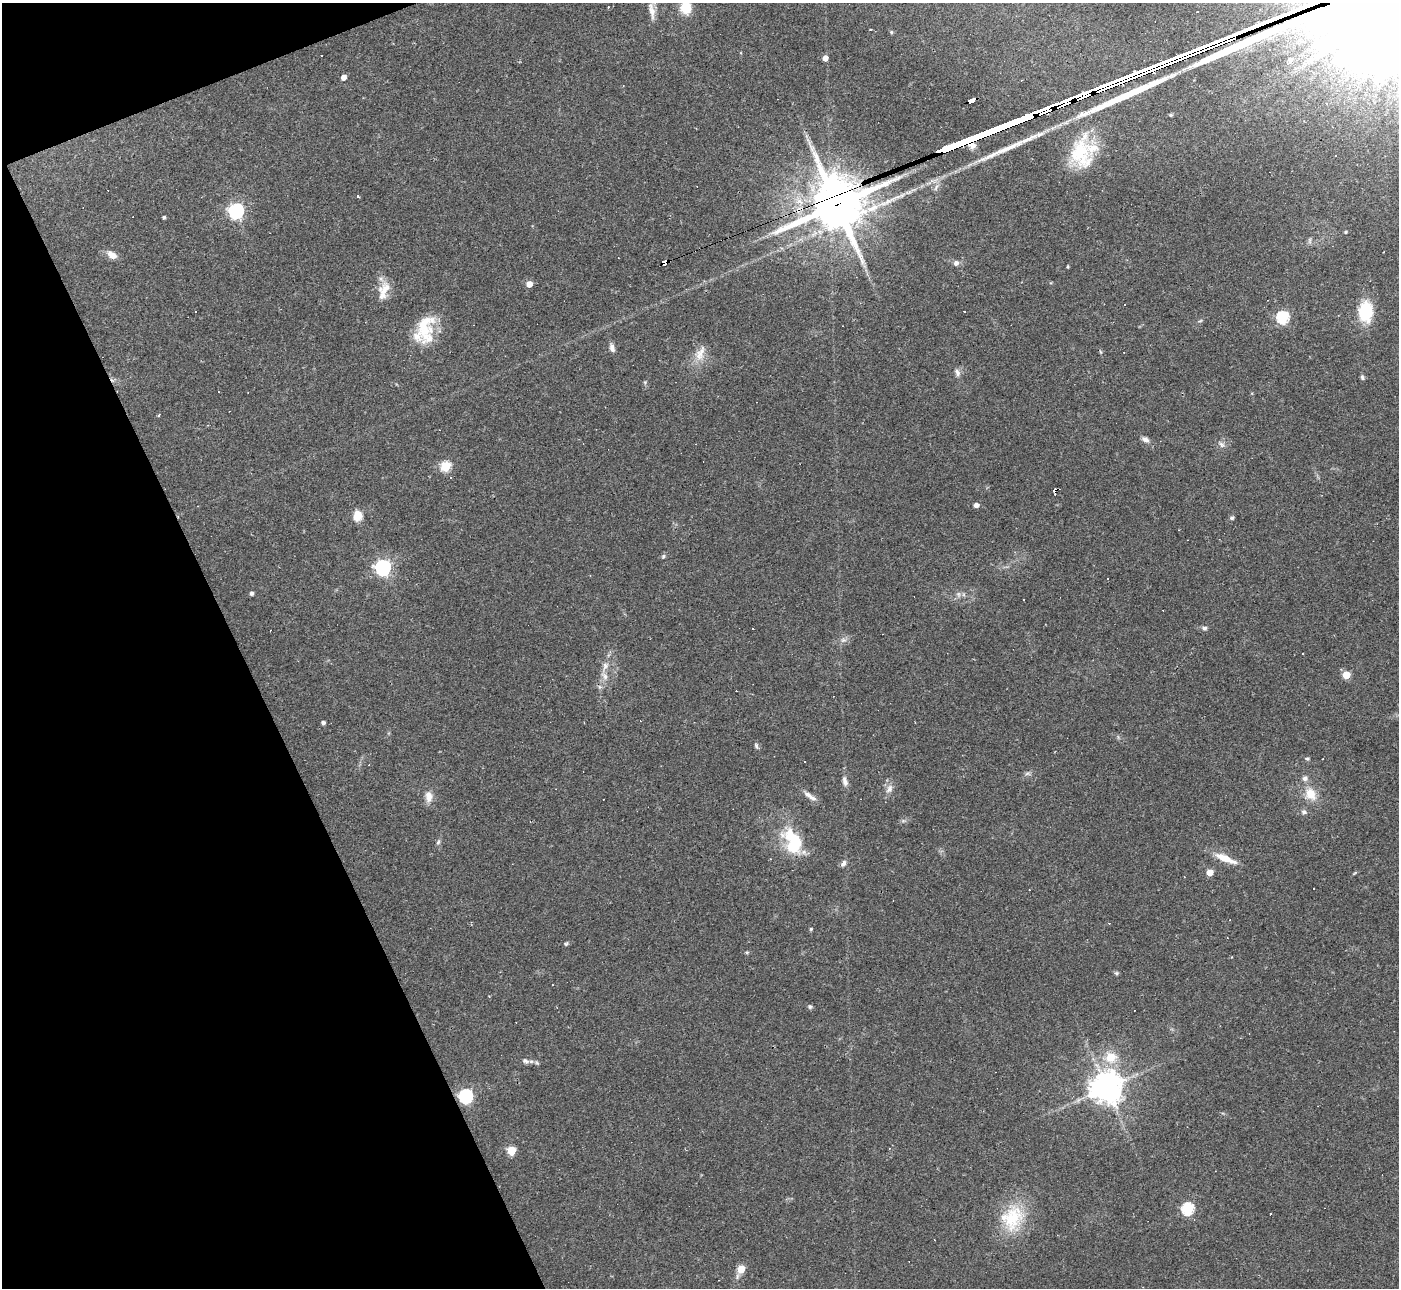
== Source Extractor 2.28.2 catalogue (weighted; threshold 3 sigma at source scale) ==
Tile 5 of 4 x 4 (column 1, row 2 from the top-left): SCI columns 1-1397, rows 2723-4008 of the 5588 x 5575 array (HDU 1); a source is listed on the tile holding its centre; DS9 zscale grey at full resolution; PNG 1401 x 1290 px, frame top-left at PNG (2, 3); no overlay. Shown black and unused: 19% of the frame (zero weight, under 2 of 3 exposures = <1% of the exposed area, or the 3 px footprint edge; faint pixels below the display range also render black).
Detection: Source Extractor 2.28.2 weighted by HDU 2 'WHT'; one run over the whole footprint, this tile lists its part. Background 0.0708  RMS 0.0057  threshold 0.0254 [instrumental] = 3 sigma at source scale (4.5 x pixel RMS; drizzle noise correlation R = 1.50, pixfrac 1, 0.05/0.05 arcsec/px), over >= 5 px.
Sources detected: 112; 20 cosmic-ray / hot-pixel residue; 4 long thin detections or spike segments (spike, bleed or trail) — not listed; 4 inside a brighter listed object's ellipse — not listed separately; the other 84 listed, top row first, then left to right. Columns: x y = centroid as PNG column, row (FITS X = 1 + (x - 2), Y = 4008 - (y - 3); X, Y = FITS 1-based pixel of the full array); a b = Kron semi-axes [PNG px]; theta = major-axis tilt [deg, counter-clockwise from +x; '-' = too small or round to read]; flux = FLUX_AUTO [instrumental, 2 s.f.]
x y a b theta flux
686 8 10 10 - 14
652 11 26 7 -80 5
1197 12 3 2 - 0.64
891 32 5 5 - 0.71
825 58 5 4 - 3.9
1290 59 10 8 11 3.9
343 77 4 4 - 4
1083 96 21 6 22 2200
971 100 7 4 19 50
1064 104 19 6 23 2000
1171 115 4 3 - 0.82
1081 154 48 28 -88 36
936 187 11 4 59 1.8
357 196 3 3 - 17
837 204 20 18 20 2700
236 211 7 6 - 160
164 217 3 3 - 0.98
1345 232 4 4 - 0.76
112 255 13 8 -31 4.4
665 262 7 4 18 120
956 263 7 7 - 2
1068 267 3 3 - 0.66
529 284 5 4 - 6.8
384 290 25 13 69 8.9
1125 304 3 2 - 0.38
1365 312 16 11 86 28
1283 317 6 6 - 67
424 326 41 22 75 22
612 348 10 6 -78 2.6
1101 352 6 3 -70 0.63
700 353 24 12 65 7.8
957 372 11 7 -67 2.2
1362 377 7 5 -70 1.2
645 382 5 4 - 0.68
159 415 4 3 - 0.81
1145 439 10 6 -20 2.2
1221 444 10 6 -42 2.1
446 466 5 5 - 39
450 477 3 3 - 0.77
1055 490 6 4 57 3.9
976 505 6 5 - 2.2
357 516 12 9 -90 6.9
1232 518 5 5 - 1.1
663 556 6 5 - 0.98
383 567 6 6 - 180
1108 579 3 3 - 4.4
251 593 4 4 - 1.5
958 594 7 6 - 1.6
1205 628 6 5 - 1.6
843 640 7 5 43 1.5
1303 653 2 2 - 0.38
605 666 12 8 68 3.4
1346 675 5 5 - 18
323 723 4 3 - 1.6
756 746 8 5 -72 1.2
1307 758 6 5 - 0.99
1027 774 9 4 -7 1.2
1305 778 7 7 - 2.2
845 781 13 6 -74 2.7
889 789 13 8 65 3.4
1311 794 16 11 -58 9.6
429 796 16 10 -88 4.7
810 796 21 6 -34 3.7
1304 812 8 6 -26 1.6
438 842 7 5 59 1.1
793 842 34 20 -69 29
1225 858 24 7 -22 10
843 863 10 5 53 1.9
1209 872 5 4 - 11
1029 890 3 2 - 0.36
811 929 4 4 - 0.7
566 944 6 4 40 0.9
747 952 5 4 - 0.68
1116 973 5 5 - 0.85
810 1007 6 5 - 0.97
1111 1057 16 15 - 12
526 1061 10 6 -22 1.9
1106 1088 10 10 - 870
465 1096 6 6 - 110
511 1151 5 5 - 22
1188 1209 6 6 - 67
1270 1214 3 2 - 0.73
1013 1218 40 27 69 29
741 1269 5 5 - 15
Overlapping masked pixels (flux is a lower limit): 6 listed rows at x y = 1083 96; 971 100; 1064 104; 837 204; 665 262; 1055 490
Isophote crosses this tile's border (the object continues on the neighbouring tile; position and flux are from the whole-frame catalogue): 1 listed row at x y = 686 8